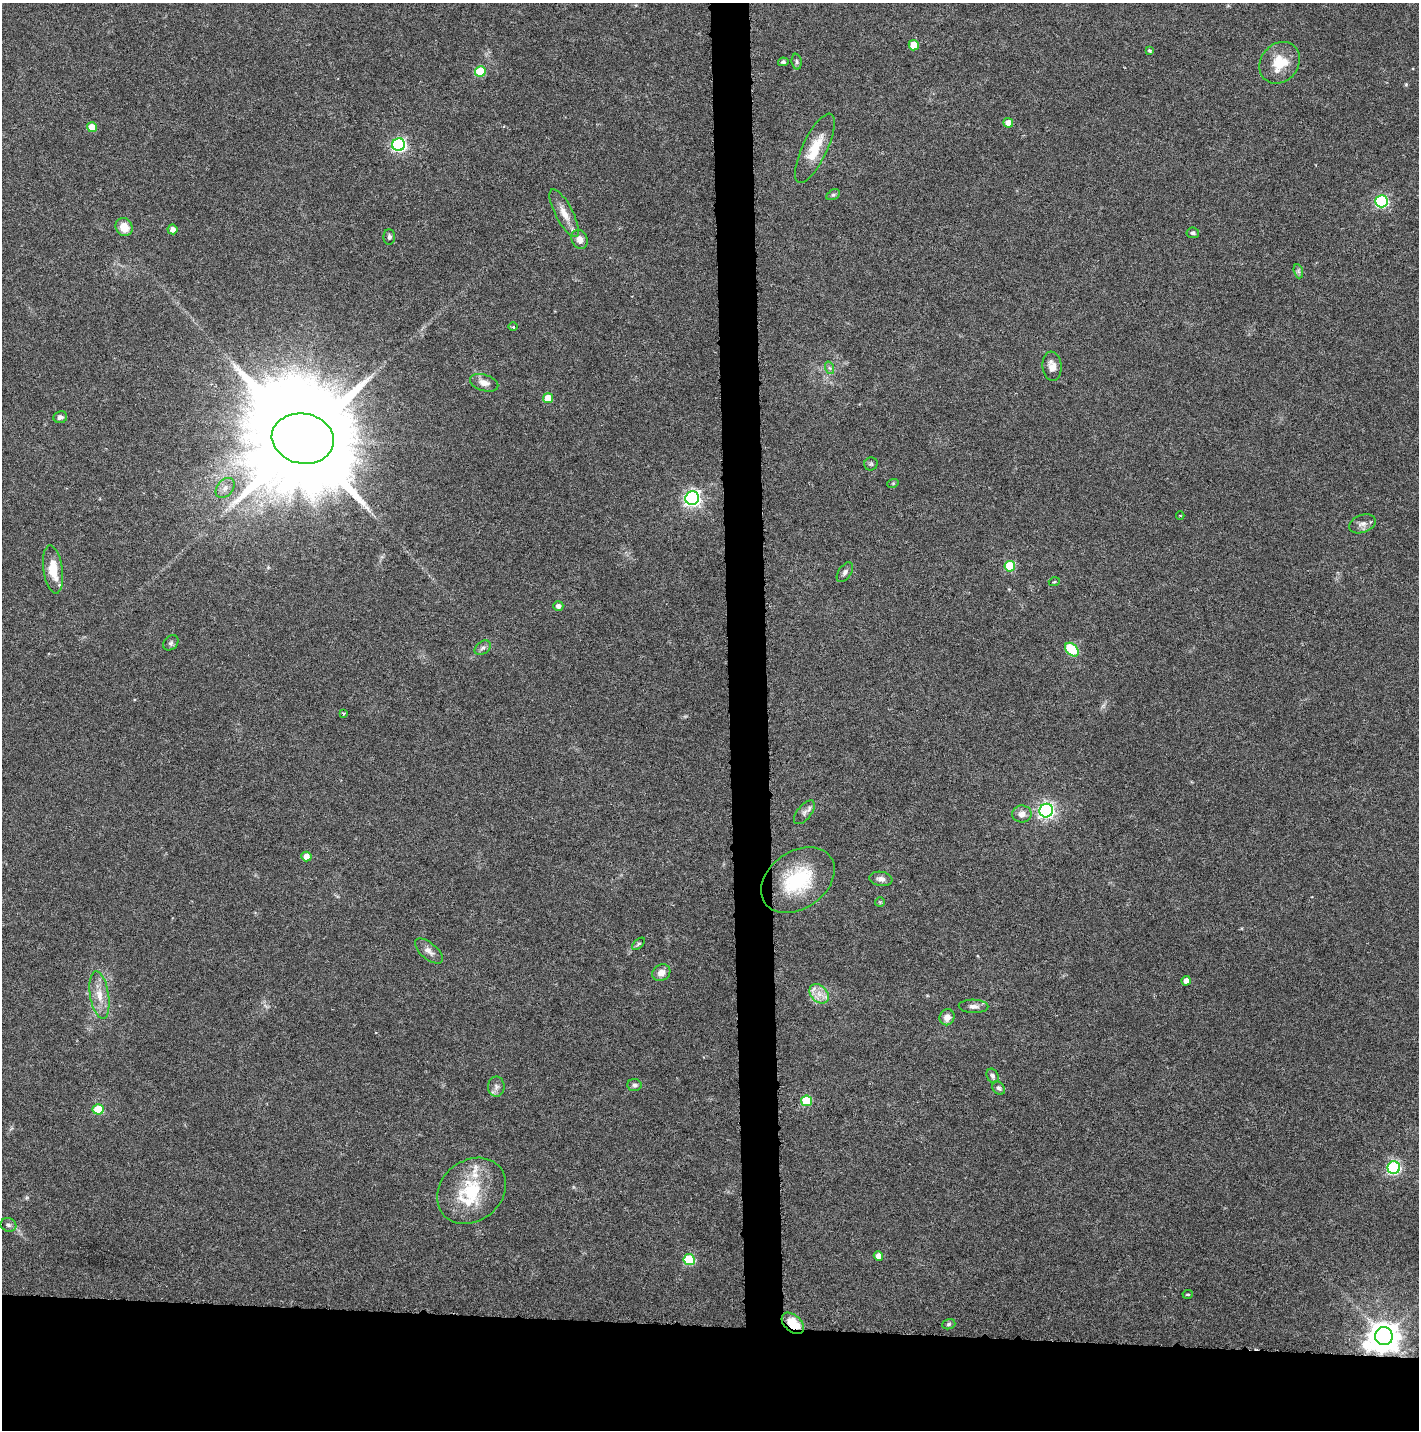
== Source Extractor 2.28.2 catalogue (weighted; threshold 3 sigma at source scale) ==
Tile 8 of 3 x 3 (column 2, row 3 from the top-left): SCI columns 1564-2980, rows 1-1428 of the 4545 x 4293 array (HDU 1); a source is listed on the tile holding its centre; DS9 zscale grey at full resolution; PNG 1421 x 1432 px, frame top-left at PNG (2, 3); each listed source drawn as its Kron ellipse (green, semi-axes under 4 px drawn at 4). Shown black and unused: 10% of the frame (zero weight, under 3 of 6 exposures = <1% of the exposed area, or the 3 px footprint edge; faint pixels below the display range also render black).
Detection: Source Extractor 2.28.2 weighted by HDU 2 'WHT'; one run over the whole footprint, this tile lists its part. Background 0.0301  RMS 0.0024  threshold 0.00996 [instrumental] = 3 sigma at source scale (4.09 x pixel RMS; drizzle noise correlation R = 1.36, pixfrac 0.8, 0.0396/0.0396 arcsec/px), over >= 5 px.
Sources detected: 76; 1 inside a brighter object's white glare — neither listed nor drawn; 4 inside a brighter listed object's ellipse — not listed separately; the other 71 listed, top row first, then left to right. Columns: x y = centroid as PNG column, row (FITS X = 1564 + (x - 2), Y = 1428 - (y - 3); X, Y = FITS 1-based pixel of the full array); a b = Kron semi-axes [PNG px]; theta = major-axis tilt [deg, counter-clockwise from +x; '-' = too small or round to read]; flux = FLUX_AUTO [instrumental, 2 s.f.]
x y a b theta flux
914 45 5 5 - 4.2
1150 51 4 3 - 0.53
783 62 5 4 - 0.54
797 62 8 5 -84 0.46
1280 63 22 18 50 6.1
480 72 5 5 - 10
1008 123 5 5 - 2
92 127 5 5 - 3.7
399 145 6 6 - 40
815 148 38 12 64 6
833 195 7 4 29 0.4
1382 201 6 6 - 29
564 213 26 8 -62 2.8
124 227 9 8 - 2.9
172 229 5 5 - 1.5
1193 233 6 5 - 0.46
389 237 8 5 -89 0.5
579 239 10 8 -67 1.5
1298 271 7 4 -71 0.46
513 327 5 3 - 0.26
1052 366 14 9 -83 1.8
830 368 6 4 -70 0.39
484 383 14 8 -17 1.7
548 398 5 5 - 3.9
60 417 7 6 - 0.74
303 439 31 25 -10 7500
871 464 7 6 - 0.4
893 483 6 3 19 0.24
225 488 11 8 49 1.3
692 498 7 6 - 69
1180 516 4 3 - 0.21
1362 524 14 8 20 1.3
1010 566 5 5 - 9.5
53 570 24 9 -82 4.9
845 572 11 6 56 0.79
1054 582 5 3 - 0.23
558 606 5 4 - 0.97
171 643 8 6 45 0.59
483 648 9 6 38 0.71
1072 650 8 5 -44 13
343 713 3 3 - 0.29
1046 811 7 6 - 59
804 812 14 7 51 1
1022 814 9 8 - 1.5
306 856 5 4 - 2.1
881 879 11 7 -8 1
798 880 40 28 35 16
880 902 5 5 - 0.3
638 944 8 3 42 0.37
429 951 17 8 -40 1.5
661 973 9 8 - 1.7
1186 981 4 4 - 1.3
819 994 11 8 -46 1.9
99 995 24 9 -81 3.4
973 1006 15 7 -2 1.2
947 1017 8 7 - 1.7
992 1076 7 5 -67 0.57
634 1085 7 6 - 0.63
496 1087 10 8 88 1
999 1088 7 5 -48 0.55
807 1101 5 5 - 10
98 1109 5 5 - 8.8
1394 1168 6 6 - 34
472 1191 37 30 38 14
8 1225 8 6 -18 0.6
878 1256 5 4 - 1.7
689 1260 5 5 - 15
1188 1294 5 3 - 0.31
793 1323 13 8 -42 4.9
949 1324 7 5 18 0.42
1384 1336 9 8 - 380
Overlapping masked pixels (flux is a lower limit): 1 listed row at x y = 793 1323